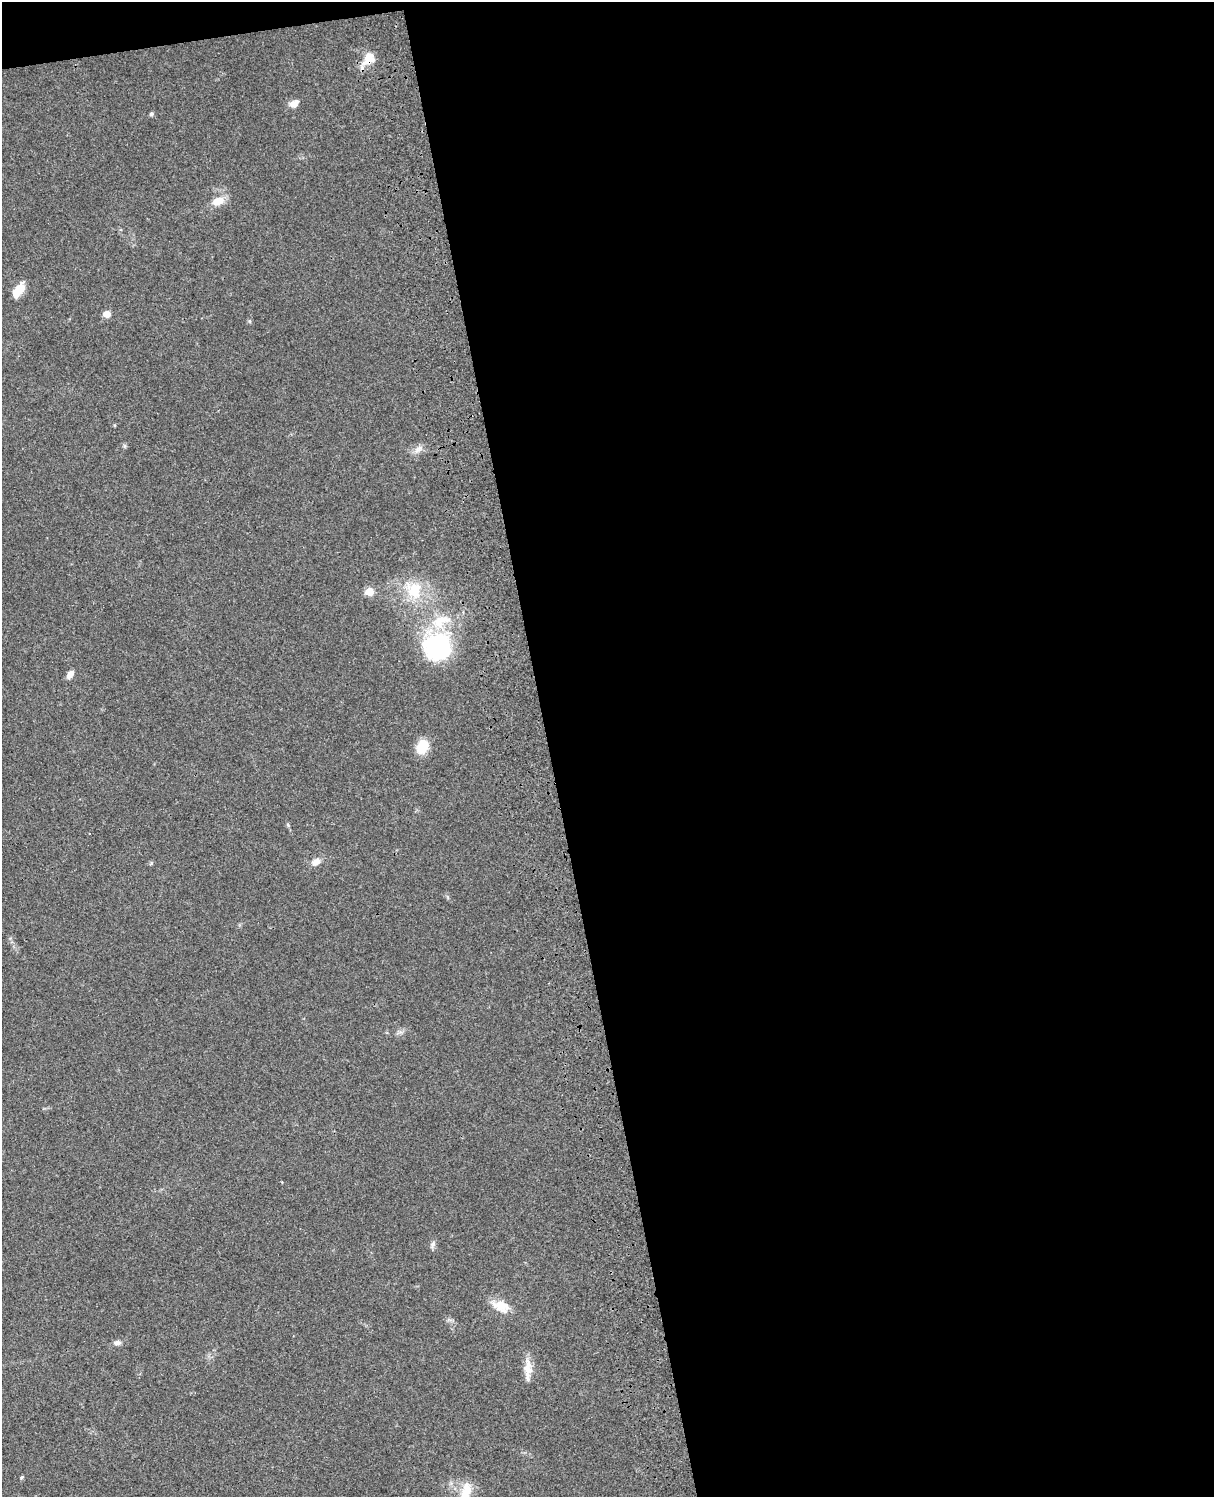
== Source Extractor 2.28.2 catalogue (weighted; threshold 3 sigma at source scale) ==
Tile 4 of 4 x 3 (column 4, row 1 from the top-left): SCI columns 3757-4968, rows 3269-4763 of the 5087 x 4927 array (HDU 1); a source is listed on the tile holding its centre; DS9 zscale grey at full resolution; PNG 1216 x 1499 px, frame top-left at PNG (2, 2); no overlay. Shown black and unused: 56% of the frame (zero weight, under 3 of 4 exposures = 6% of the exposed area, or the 3 px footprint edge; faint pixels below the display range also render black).
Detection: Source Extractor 2.28.2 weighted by HDU 2 'WHT'; one run over the whole footprint, this tile lists its part. Background 0.0986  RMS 0.0064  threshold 0.0289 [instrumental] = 3 sigma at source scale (4.5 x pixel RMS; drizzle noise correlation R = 1.50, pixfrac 1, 0.05/0.05 arcsec/px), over >= 5 px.
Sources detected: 23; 2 inside a brighter listed object's ellipse — not listed separately; the other 21 listed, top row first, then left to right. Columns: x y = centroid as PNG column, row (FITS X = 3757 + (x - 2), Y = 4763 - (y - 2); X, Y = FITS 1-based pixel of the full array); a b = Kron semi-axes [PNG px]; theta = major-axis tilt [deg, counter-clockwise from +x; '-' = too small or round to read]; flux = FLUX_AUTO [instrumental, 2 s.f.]
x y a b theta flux
369 59 16 11 57 10
294 103 13 7 29 4
151 114 6 5 - 1.2
218 201 14 9 18 8.7
18 290 17 8 56 11
107 314 5 5 - 11
250 321 6 4 -89 0.81
418 449 14 6 41 3.3
414 590 27 22 -63 23
369 592 5 5 - 19
437 647 36 34 19 60
70 674 11 6 53 3.4
422 747 17 12 64 12
288 825 5 4 - 0.79
316 862 12 8 32 4.2
432 1245 9 6 59 2
501 1306 24 14 -26 10
117 1343 10 6 4 2.4
527 1369 23 11 87 7.8
22 1477 5 3 - 0.68
466 1492 24 11 79 11
Overlapping masked pixels (flux is a lower limit): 1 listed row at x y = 369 59
Isophote crosses this tile's border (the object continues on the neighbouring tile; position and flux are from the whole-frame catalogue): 1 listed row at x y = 466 1492